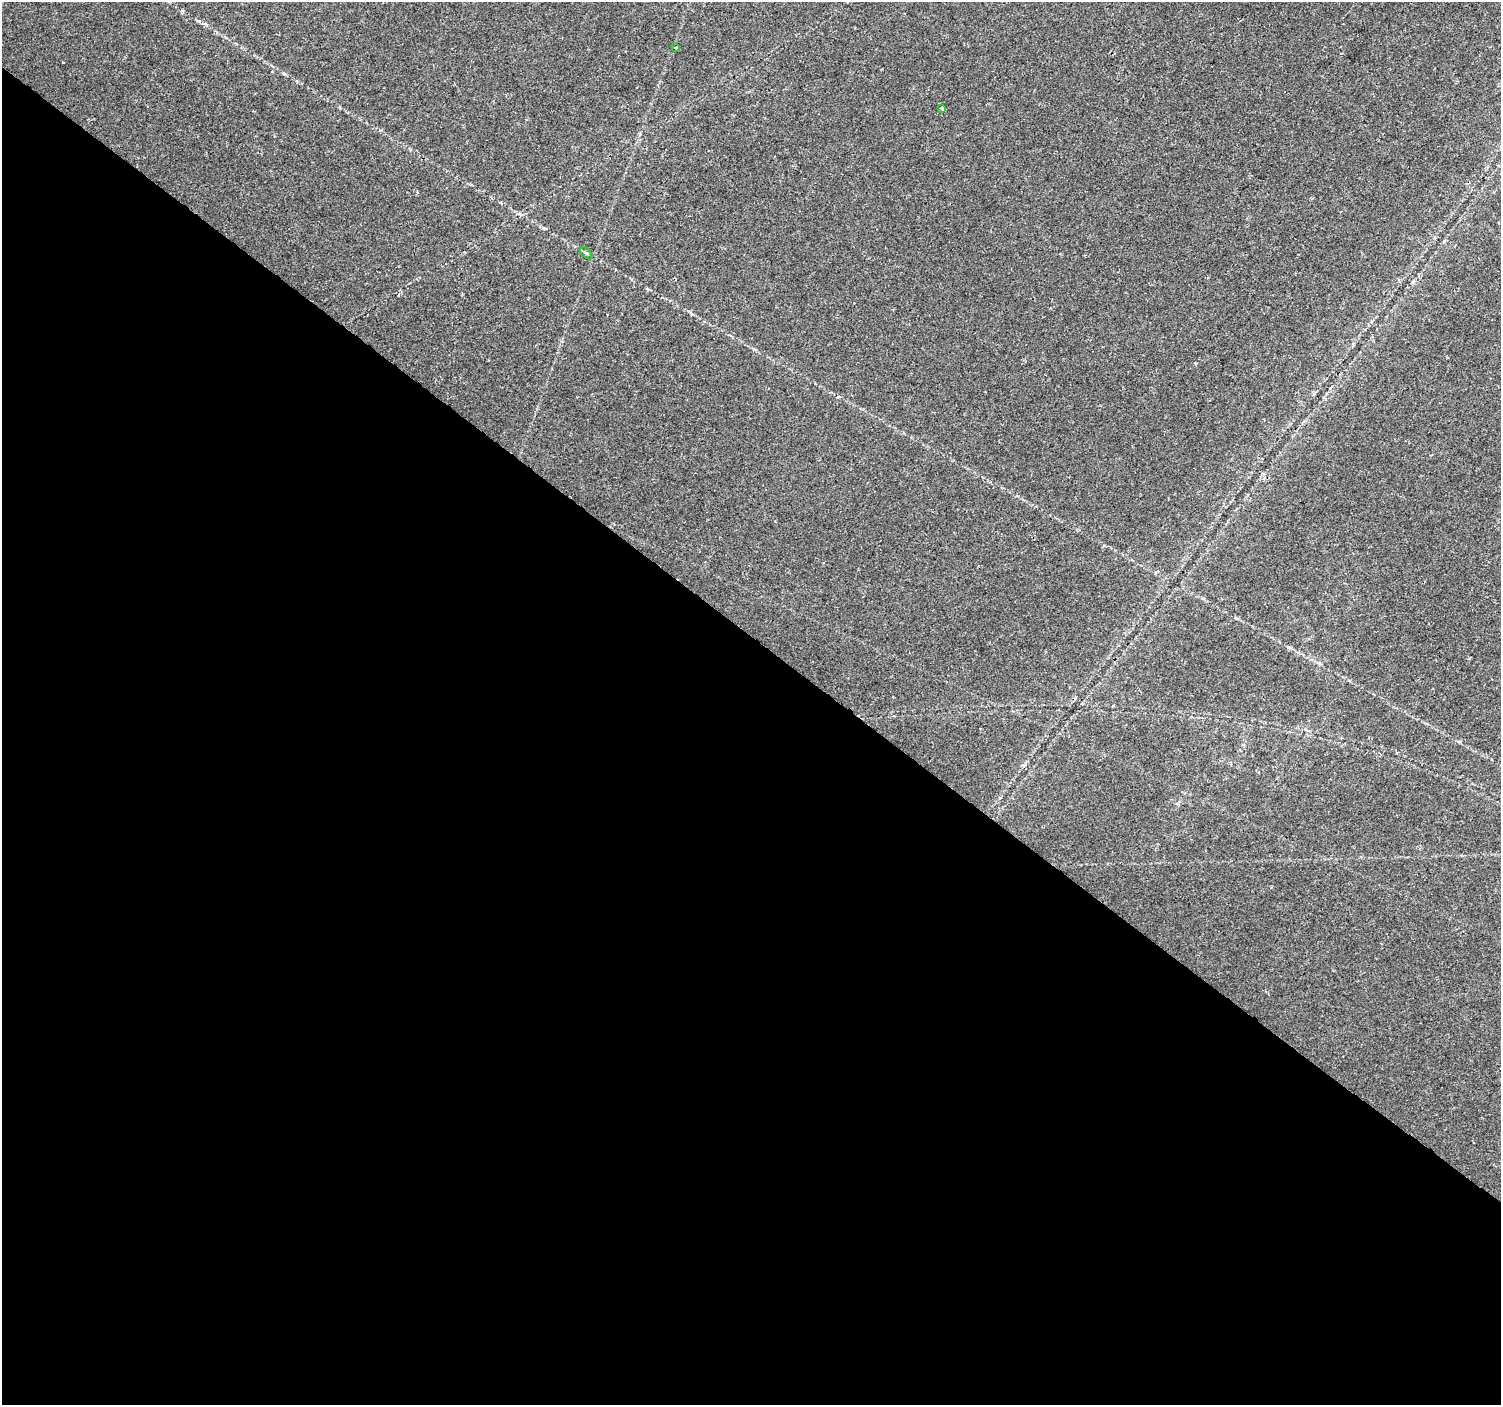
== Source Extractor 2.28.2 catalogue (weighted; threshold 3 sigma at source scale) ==
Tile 14 of 4 x 4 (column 2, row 4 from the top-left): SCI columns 1505-3003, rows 241-1643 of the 6000 x 6025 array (HDU 1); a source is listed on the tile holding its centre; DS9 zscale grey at full resolution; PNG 1503 x 1407 px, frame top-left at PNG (2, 2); each listed source drawn as its Kron ellipse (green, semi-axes under 4 px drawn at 4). Shown black and unused: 55% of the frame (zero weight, under 2 of 3 exposures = <1% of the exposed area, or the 3 px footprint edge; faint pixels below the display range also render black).
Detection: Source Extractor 2.28.2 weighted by HDU 2 'WHT'; one run over the whole footprint, this tile lists its part. Background 0.0239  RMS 0.0033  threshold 0.0147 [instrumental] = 3 sigma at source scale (4.5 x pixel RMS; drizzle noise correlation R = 1.50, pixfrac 1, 0.0396/0.0396 arcsec/px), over >= 5 px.
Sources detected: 3; all 3 listed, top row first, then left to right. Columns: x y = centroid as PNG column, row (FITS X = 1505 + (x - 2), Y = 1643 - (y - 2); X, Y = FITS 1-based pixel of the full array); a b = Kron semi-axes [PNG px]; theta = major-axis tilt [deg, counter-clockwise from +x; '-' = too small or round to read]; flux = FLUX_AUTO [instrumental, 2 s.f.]
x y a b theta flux
675 48 3 2 - 0.35
942 109 3 3 - 0.7
586 253 7 3 -45 0.44